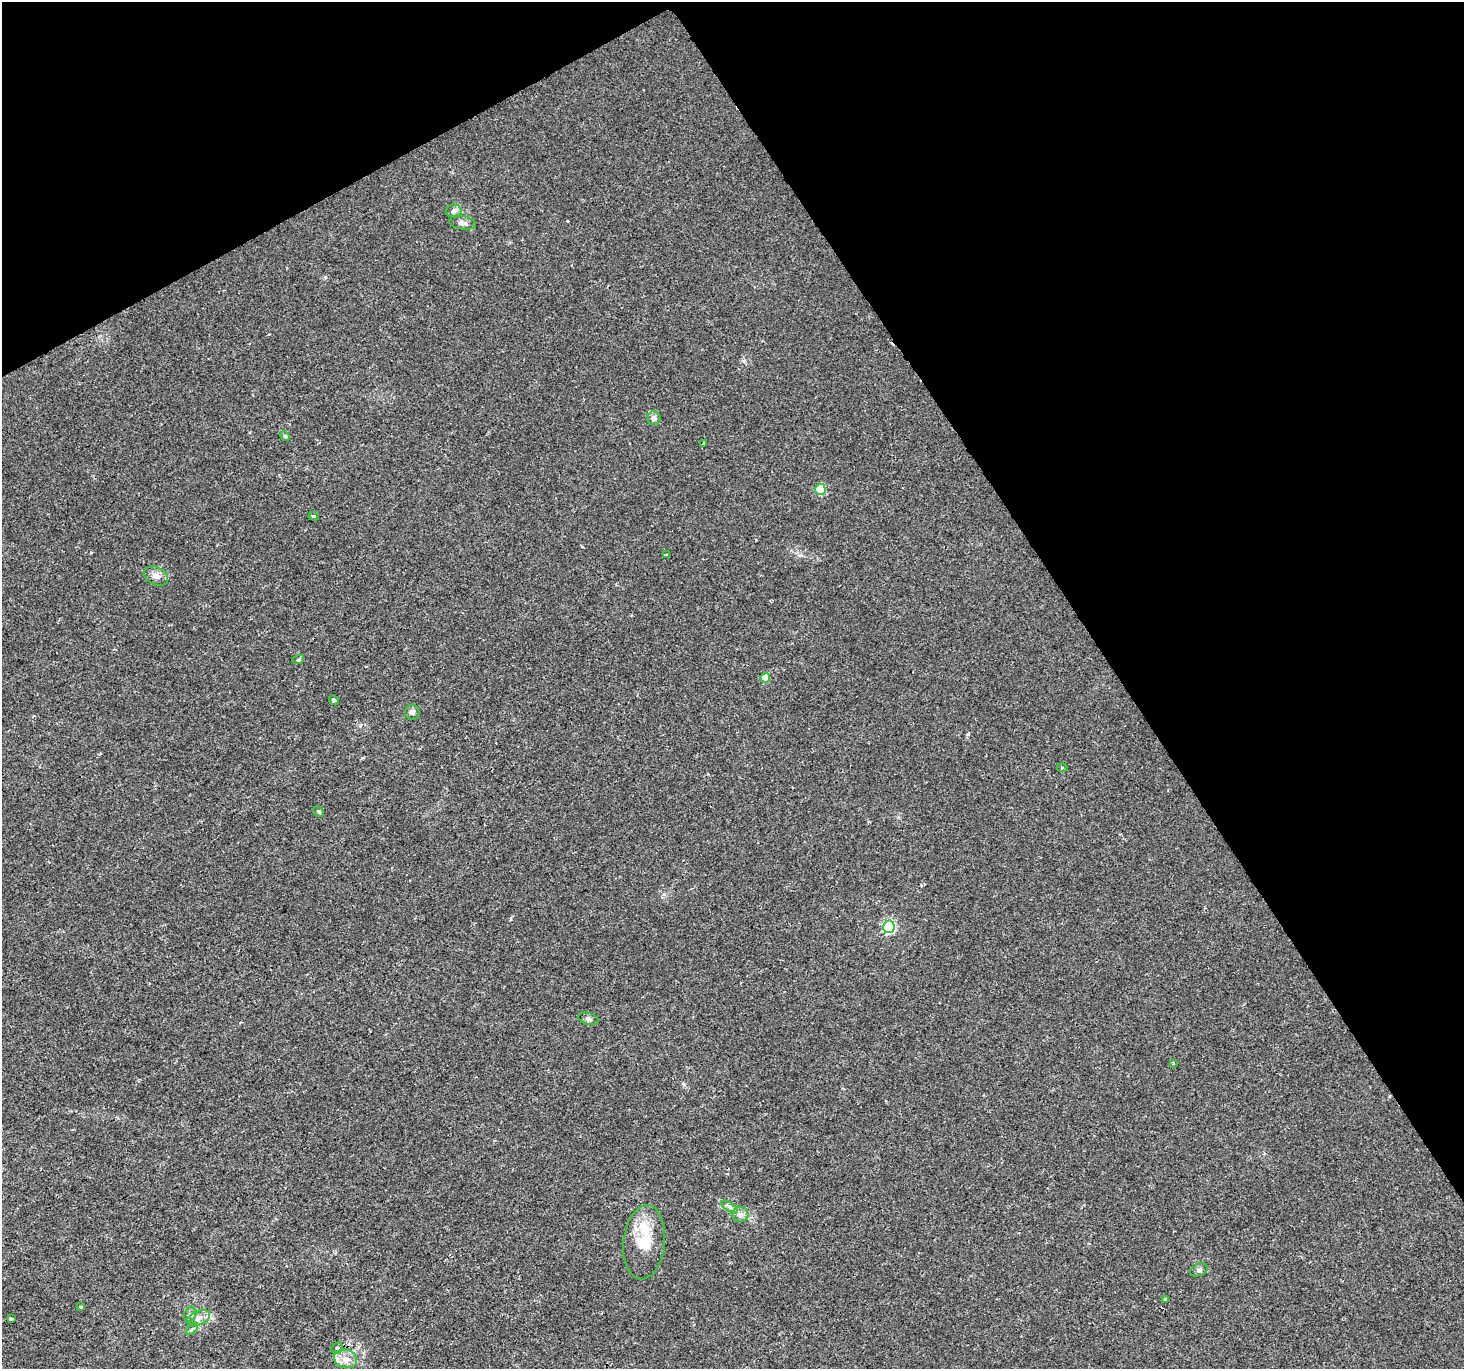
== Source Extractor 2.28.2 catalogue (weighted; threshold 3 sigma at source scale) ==
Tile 3 of 4 x 4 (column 3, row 1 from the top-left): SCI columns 2927-4388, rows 4215-5581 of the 5854 x 5755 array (HDU 1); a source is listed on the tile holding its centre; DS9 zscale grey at full resolution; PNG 1466 x 1371 px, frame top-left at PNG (2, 2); each listed source drawn as its Kron ellipse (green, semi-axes under 4 px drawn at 4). Shown black and unused: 30% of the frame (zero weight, under 2 of 3 exposures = <1% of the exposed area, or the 3 px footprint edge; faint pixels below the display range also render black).
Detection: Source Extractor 2.28.2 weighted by HDU 2 'WHT'; one run over the whole footprint, this tile lists its part. Background 0.004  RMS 0.0027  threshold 0.012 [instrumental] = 3 sigma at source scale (4.5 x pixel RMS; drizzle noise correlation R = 1.50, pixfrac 1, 0.0396/0.0396 arcsec/px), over >= 5 px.
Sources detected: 32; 2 inside a brighter listed object's ellipse — not listed separately; the other 30 listed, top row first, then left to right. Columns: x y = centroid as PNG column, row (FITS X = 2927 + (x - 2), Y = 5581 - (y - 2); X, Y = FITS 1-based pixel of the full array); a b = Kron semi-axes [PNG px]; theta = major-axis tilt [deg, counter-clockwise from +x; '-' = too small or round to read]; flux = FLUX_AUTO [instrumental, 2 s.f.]
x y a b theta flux
454 211 8 6 1 0.74
462 223 13 6 -11 1.1
654 418 7 7 - 1
285 436 5 4 - 0.29
703 443 4 2 - 0.21
820 489 5 5 - 10
314 516 5 4 - 0.31
666 555 3 3 - 0.93
156 576 12 9 -24 1.7
298 660 6 3 18 0.33
765 678 5 4 - 4.1
334 700 5 4 - 0.31
412 712 7 7 - 0.92
1062 768 5 3 - 0.31
319 811 6 4 -47 0.42
889 927 6 5 - 31
589 1019 11 5 -16 0.74
1173 1063 3 3 - 0.32
729 1207 9 4 -31 0.78
740 1215 8 7 - 1
644 1242 37 20 84 9.1
1199 1270 9 6 24 0.71
1166 1299 4 4 - 0.45
81 1307 3 3 - 0.42
190 1314 8 6 68 0.69
199 1318 12 7 21 1.4
11 1319 4 3 - 1.1
192 1329 7 4 45 0.45
337 1348 6 5 - 0.44
346 1359 12 9 -16 2.3
Unlisted compact peaks at least as high as the median listed source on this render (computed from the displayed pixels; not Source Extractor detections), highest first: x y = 968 734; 325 277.